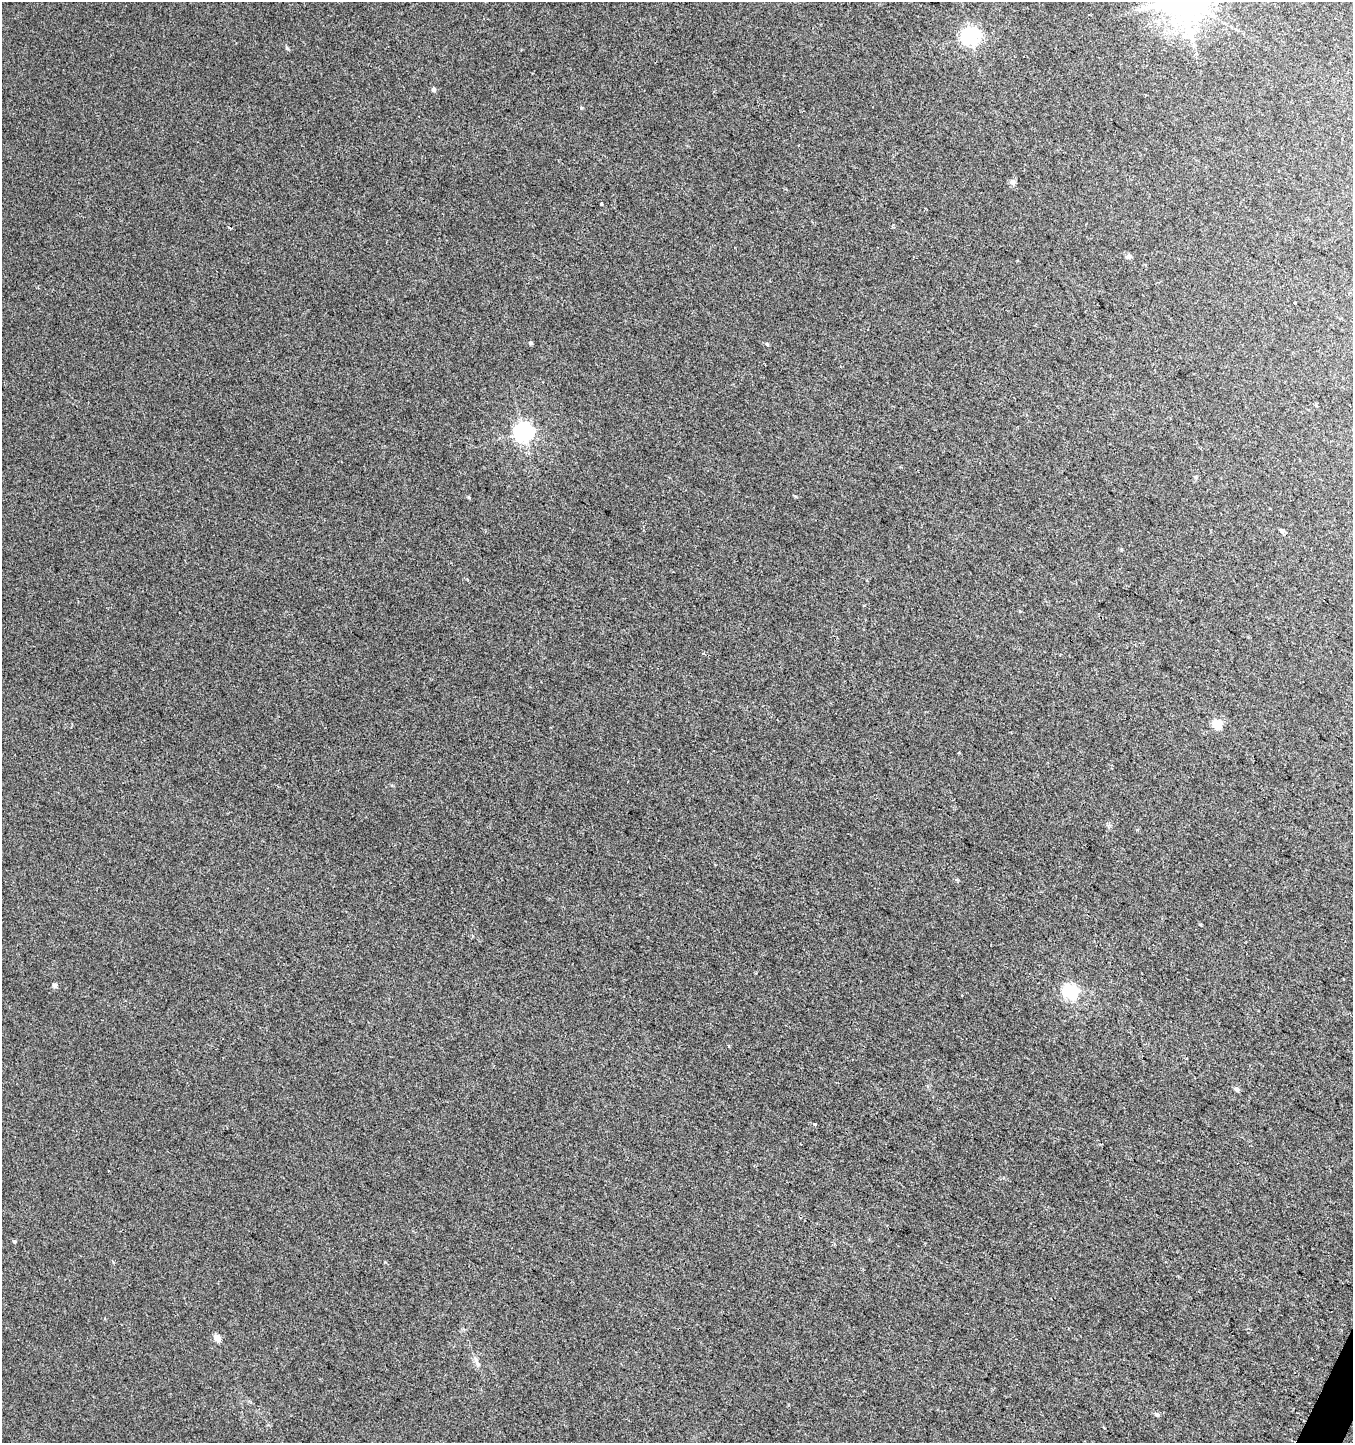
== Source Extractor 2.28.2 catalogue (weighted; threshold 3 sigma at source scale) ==
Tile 6 of 4 x 4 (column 2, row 2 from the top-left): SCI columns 1616-2966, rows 2884-4324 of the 5867 x 5772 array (HDU 1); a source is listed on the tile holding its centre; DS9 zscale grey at full resolution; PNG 1355 x 1445 px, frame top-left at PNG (2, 2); no overlay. Shown black and unused: <1% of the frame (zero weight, under 2 of 3 exposures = <1% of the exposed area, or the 3 px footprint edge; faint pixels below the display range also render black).
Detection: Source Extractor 2.28.2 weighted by HDU 2 'WHT'; one run over the whole footprint, this tile lists its part. Background 0.00459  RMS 0.0059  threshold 0.0265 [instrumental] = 3 sigma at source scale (4.5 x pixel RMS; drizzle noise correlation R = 1.50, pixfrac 1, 0.0396/0.0396 arcsec/px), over >= 5 px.
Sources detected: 27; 2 cosmic-ray / hot-pixel residue — not listed; the other 25 listed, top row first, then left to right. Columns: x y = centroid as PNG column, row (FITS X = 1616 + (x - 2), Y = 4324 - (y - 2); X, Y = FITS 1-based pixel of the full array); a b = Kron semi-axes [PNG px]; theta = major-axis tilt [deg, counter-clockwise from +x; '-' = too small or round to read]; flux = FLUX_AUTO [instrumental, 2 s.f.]
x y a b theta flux
970 36 7 6 - 230
287 48 7 3 -37 0.78
434 89 5 4 - 1.8
581 108 5 4 - 0.65
1012 182 6 5 - 3
601 204 4 3 - 0.5
1128 256 6 6 - 1.9
1295 302 3 3 - 3.8
531 343 5 4 - 1.1
767 344 6 3 -45 0.71
523 432 7 7 - 290
1195 477 5 4 - 0.78
1282 531 5 5 - 1.7
1217 724 5 5 - 26
959 753 4 2 - 0.52
1200 924 5 3 - 0.52
55 985 6 5 - 2
1071 992 6 6 - 140
961 995 3 3 - 1.3
1236 1089 6 5 - 2.2
814 1124 4 3 - 1.4
15 1241 5 4 - 0.78
217 1338 5 4 - 8.6
476 1359 9 4 -80 1.8
1156 1414 6 5 - 1.3
Unlisted compact peaks at least as high as the median listed source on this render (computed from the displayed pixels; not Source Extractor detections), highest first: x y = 468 497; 385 1262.